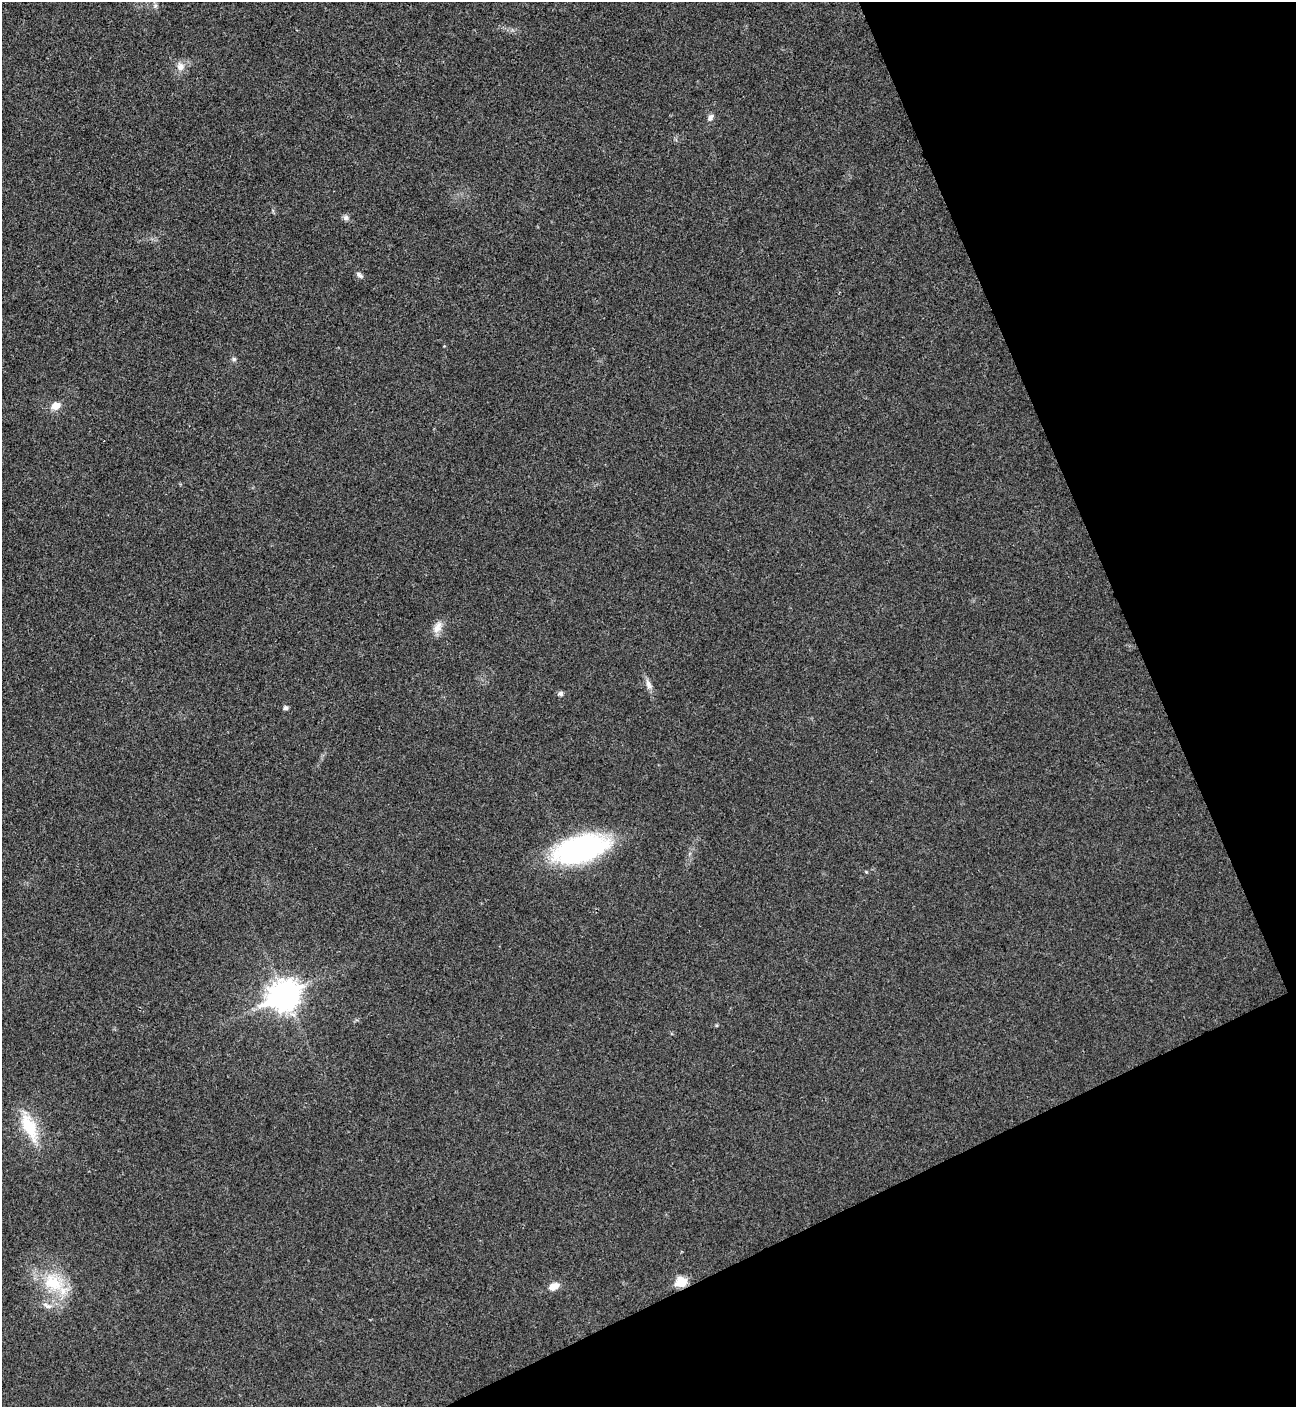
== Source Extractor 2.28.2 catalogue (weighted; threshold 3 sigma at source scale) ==
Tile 12 of 4 x 4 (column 4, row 3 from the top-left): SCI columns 4169-5462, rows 1414-2818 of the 5627 x 5637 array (HDU 1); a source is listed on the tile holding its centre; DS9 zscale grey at full resolution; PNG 1298 x 1409 px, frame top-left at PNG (2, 2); no overlay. Shown black and unused: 22% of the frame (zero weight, under 3 of 4 exposures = <1% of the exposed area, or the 3 px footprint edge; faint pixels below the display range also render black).
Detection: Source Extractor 2.28.2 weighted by HDU 2 'WHT'; one run over the whole footprint, this tile lists its part. Background 0.02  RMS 0.0055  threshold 0.0248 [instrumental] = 3 sigma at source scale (4.5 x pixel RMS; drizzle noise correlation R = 1.50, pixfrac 1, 0.05/0.05 arcsec/px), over >= 5 px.
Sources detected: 18; all 18 listed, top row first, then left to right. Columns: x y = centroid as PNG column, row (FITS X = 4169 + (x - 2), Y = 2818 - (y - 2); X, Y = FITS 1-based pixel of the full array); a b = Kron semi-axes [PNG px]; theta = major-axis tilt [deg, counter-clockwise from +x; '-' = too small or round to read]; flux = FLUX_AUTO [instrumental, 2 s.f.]
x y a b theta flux
155 6 6 5 - 1.1
180 67 11 10 - 4.2
710 118 10 7 61 2
346 217 8 7 - 1.6
359 275 10 5 -41 1.5
234 359 5 5 - 1.1
56 406 9 8 - 6
438 627 18 10 64 4.9
648 684 16 6 -69 3
561 693 5 5 - 1.9
286 708 5 5 - 1.6
580 849 50 23 15 120
284 995 12 9 25 690
29 1127 39 16 -66 21
53 1282 32 21 -31 24
681 1282 6 6 - 28
554 1286 12 7 24 5.5
47 1306 15 6 -23 3
Overlapping masked pixels (flux is a lower limit): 1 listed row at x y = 681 1282